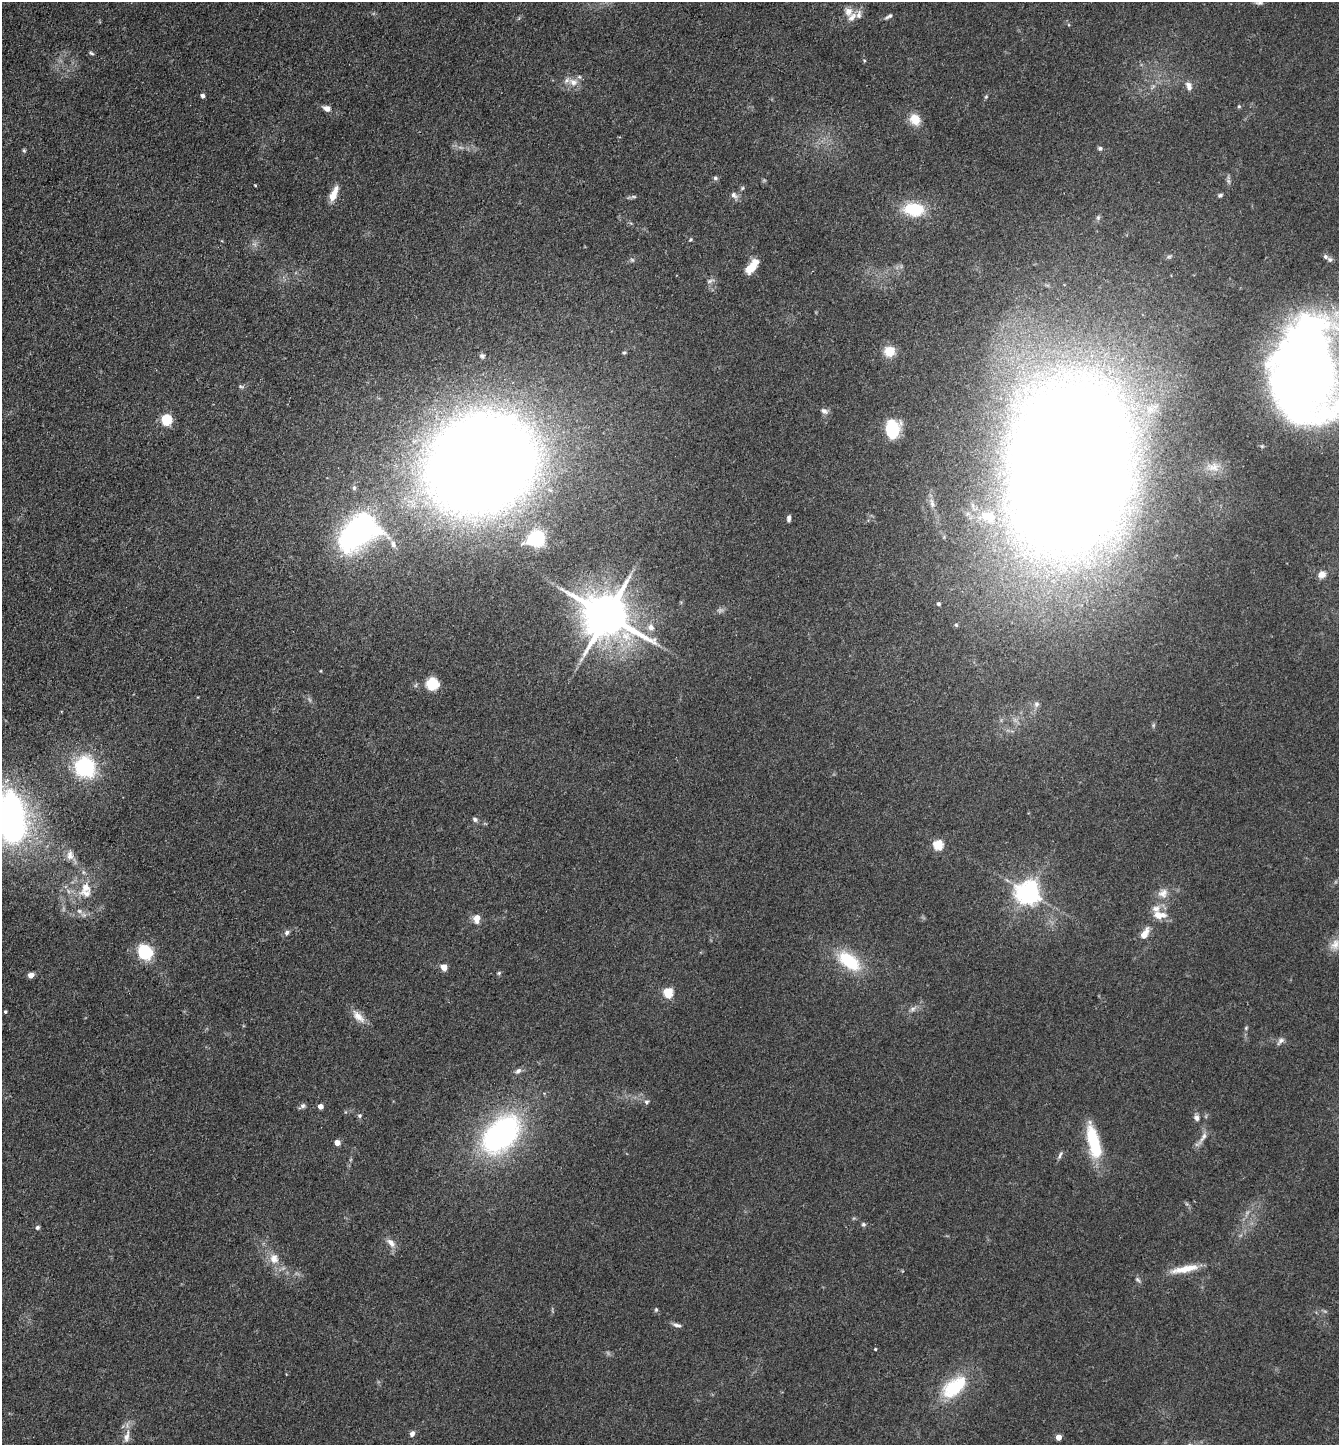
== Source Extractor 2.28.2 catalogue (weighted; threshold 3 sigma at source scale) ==
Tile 11 of 4 x 4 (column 3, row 3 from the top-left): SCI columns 2962-4298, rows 1445-2887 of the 5783 x 5774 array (HDU 1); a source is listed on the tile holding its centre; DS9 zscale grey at full resolution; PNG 1341 x 1447 px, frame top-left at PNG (2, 2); no overlay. Shown black and unused: <1% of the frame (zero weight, under 3 of 4 exposures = <1% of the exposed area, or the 3 px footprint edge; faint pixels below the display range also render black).
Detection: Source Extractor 2.28.2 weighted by HDU 2 'WHT'; one run over the whole footprint, this tile lists its part. Background 0.0821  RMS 0.0064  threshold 0.0288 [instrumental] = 3 sigma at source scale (4.5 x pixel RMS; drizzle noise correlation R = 1.50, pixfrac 1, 0.05/0.05 arcsec/px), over >= 5 px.
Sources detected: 112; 2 too faint to see at this stretch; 1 inside a brighter object's white glare — not listed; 5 inside a brighter listed object's ellipse — not listed separately; the other 104 listed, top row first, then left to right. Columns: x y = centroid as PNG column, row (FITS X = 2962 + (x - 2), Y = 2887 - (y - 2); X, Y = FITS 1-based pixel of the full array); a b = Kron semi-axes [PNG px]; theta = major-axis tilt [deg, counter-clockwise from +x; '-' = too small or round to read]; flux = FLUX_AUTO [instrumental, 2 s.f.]
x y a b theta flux
1259 3 10 5 -3 1.7
848 11 12 10 -74 5.4
859 14 13 7 82 3.3
889 16 11 5 29 1.8
91 53 7 3 -27 0.96
864 61 4 4 - 0.69
573 82 14 10 -22 6.1
1189 86 12 7 -70 3.4
202 96 4 4 - 2.2
986 97 5 4 - 0.81
1239 106 5 4 - 0.79
327 108 8 6 -24 3.9
915 119 14 12 -60 9.4
1100 148 6 6 - 1.4
24 150 5 5 - 0.82
715 178 6 5 - 1.3
255 185 3 2 - 0.68
742 188 6 4 24 1
334 194 18 7 67 9.2
734 195 10 7 -45 2.7
1220 195 6 4 28 1.3
634 197 6 4 -19 0.94
914 209 24 15 -5 26
1098 218 6 5 - 1.3
690 239 5 3 - 0.79
1325 257 7 5 -35 1.8
752 267 14 6 53 15
710 281 11 5 21 1.8
889 351 13 12 - 9.3
624 353 6 5 - 1.1
482 356 6 5 - 1.6
1302 382 70 55 80 510
241 386 7 4 -9 1
824 411 11 7 -31 2.5
166 420 5 5 - 61
892 429 17 13 89 31
481 464 72 61 30 1700
1069 467 97 64 81 3100
1213 467 21 13 -4 9.1
354 488 7 5 90 1.2
932 503 15 6 -71 3.5
988 517 21 13 -18 15
789 518 7 4 84 2
358 533 51 32 36 140
536 539 19 15 22 33
393 544 11 7 -71 3.6
1322 574 8 7 - 4.6
938 604 4 3 - 1.3
607 616 14 12 -29 3200
956 625 5 5 - 0.95
651 627 10 9 - 4.5
581 659 8 4 53 1.7
432 683 13 13 - 14
1037 704 9 7 87 2.3
85 767 25 23 -58 48
11 818 51 27 -84 220
475 819 6 5 - 1.6
938 845 5 5 - 39
70 855 14 9 -90 4.8
83 872 6 4 -72 1.2
86 887 15 13 -65 9.2
1028 893 7 7 - 560
1163 893 15 12 31 6.3
79 911 9 6 -27 2.4
1159 915 13 10 -22 7
477 919 11 8 88 5.7
287 933 8 6 62 1.9
1144 934 12 6 60 7.8
1335 945 17 12 63 7.1
145 952 13 12 - 34
849 961 29 15 -37 33
444 967 5 4 - 9.5
499 973 6 5 - 0.98
31 975 6 5 - 3.9
668 993 5 5 - 38
912 1009 9 6 17 2.2
5 1012 4 4 - 0.97
358 1016 21 10 -45 7
1246 1028 5 4 - 0.83
1280 1041 12 6 49 2.4
518 1071 9 6 43 2.2
646 1102 6 5 - 1.4
302 1106 9 5 37 1.8
320 1106 4 4 - 5.5
360 1116 5 5 - 1.3
1197 1118 8 6 -76 2.2
501 1134 40 25 47 160
1203 1138 22 6 58 4
1094 1142 38 12 -76 36
337 1143 4 4 - 7.3
1060 1155 12 4 64 1.7
863 1224 6 5 - 1.3
37 1228 6 4 46 1.3
391 1243 14 7 -46 4.4
274 1258 15 12 -82 7.8
1185 1269 35 8 12 13
1138 1280 9 4 -45 1.4
656 1310 6 4 70 0.92
677 1325 13 4 -11 2.1
875 1349 4 3 - 0.73
954 1387 32 17 39 36
412 1434 7 5 64 2.6
126 1437 17 8 77 5.4
1058 1437 4 4 - 7.2
Isophote crosses this tile's border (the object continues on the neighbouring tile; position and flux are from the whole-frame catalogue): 3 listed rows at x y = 1259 3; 1302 382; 11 818